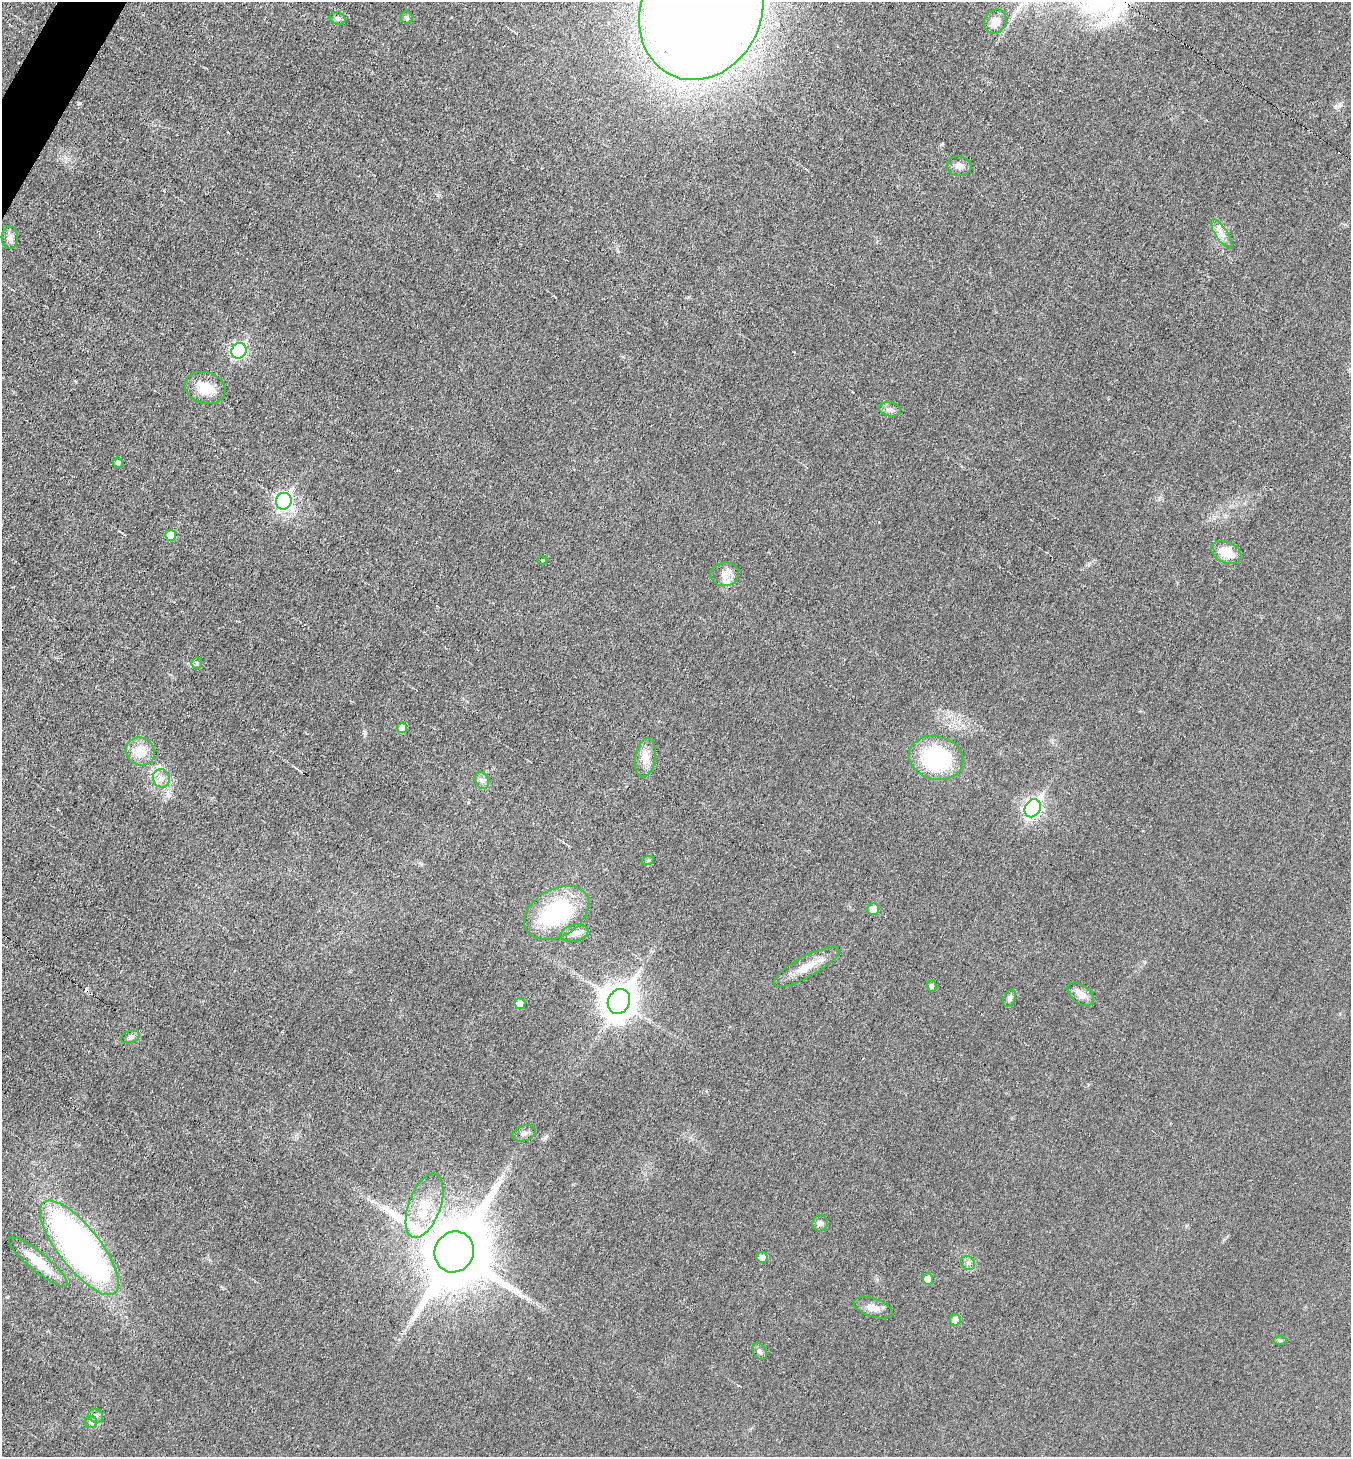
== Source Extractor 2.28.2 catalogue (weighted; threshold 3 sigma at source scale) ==
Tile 11 of 4 x 4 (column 3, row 3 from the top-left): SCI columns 2845-4193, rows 1458-2912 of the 5830 x 5822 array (HDU 1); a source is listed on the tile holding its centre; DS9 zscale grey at full resolution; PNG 1353 x 1459 px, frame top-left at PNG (2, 2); each listed source drawn as its Kron ellipse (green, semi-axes under 4 px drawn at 4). Shown black and unused: <1% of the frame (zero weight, under 3 of 6 exposures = <1% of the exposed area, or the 3 px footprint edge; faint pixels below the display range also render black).
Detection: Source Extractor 2.28.2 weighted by HDU 2 'WHT'; one run over the whole footprint, this tile lists its part. Background 0.0178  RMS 0.0036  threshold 0.0147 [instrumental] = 3 sigma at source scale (4.09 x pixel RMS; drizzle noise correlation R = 1.36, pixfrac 0.8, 0.05/0.05 arcsec/px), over >= 5 px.
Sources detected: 54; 3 cosmic-ray / hot-pixel residue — neither listed nor drawn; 1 inside a brighter listed object's ellipse — not listed separately; the other 50 listed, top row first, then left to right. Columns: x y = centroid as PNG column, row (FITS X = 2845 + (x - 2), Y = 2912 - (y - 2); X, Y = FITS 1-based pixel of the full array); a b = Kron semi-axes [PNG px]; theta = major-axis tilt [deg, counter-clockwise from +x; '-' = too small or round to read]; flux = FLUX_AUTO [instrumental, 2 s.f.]
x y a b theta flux
701 11 71 60 64 970
338 18 8 6 -22 0.85
407 18 6 6 - 1
995 21 12 10 58 3.7
959 166 12 9 -4 1.8
1221 234 17 6 -56 2.4
10 238 11 8 -88 1.7
239 351 8 7 - 54
205 388 21 15 -17 7
890 409 11 7 -12 1.3
118 463 5 5 - 1
284 501 8 7 - 71
171 535 5 5 - 5.3
1226 552 16 10 -23 6.4
542 560 5 4 - 0.44
725 574 14 12 8 3.1
197 663 6 5 - 0.52
402 728 5 5 - 3.1
140 752 15 13 -33 7.2
645 758 20 10 80 3.8
936 758 27 21 -15 36
161 778 9 8 - 2
482 780 9 6 -70 1.2
1033 808 9 7 58 100
648 860 6 4 19 0.51
873 909 6 6 - 3.6
557 913 35 23 30 35
574 933 14 8 12 2.3
806 967 37 10 29 6.3
932 986 5 4 - 0.83
1081 994 15 9 -37 3
1009 998 9 5 66 1.1
619 1001 13 11 61 640
520 1004 5 5 - 3.2
131 1037 10 6 19 0.95
524 1133 12 7 19 1.4
425 1206 34 16 70 12
820 1223 8 7 - 1.3
79 1248 58 21 -52 150
454 1252 21 19 61 3800
762 1257 5 5 - 2.2
38 1262 37 9 -39 9.5
968 1263 7 6 - 1
928 1279 5 5 - 3
873 1308 20 9 -18 3.1
955 1320 5 5 - 3.6
1280 1340 7 4 -1 0.54
760 1351 9 6 -56 0.94
96 1416 7 6 - 1.2
91 1422 6 6 - 0.86
Isophote crosses this tile's border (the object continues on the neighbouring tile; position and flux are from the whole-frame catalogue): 1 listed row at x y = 701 11
Unlisted compact peaks at least as high as the median listed source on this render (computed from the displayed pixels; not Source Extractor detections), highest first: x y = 79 103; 365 733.